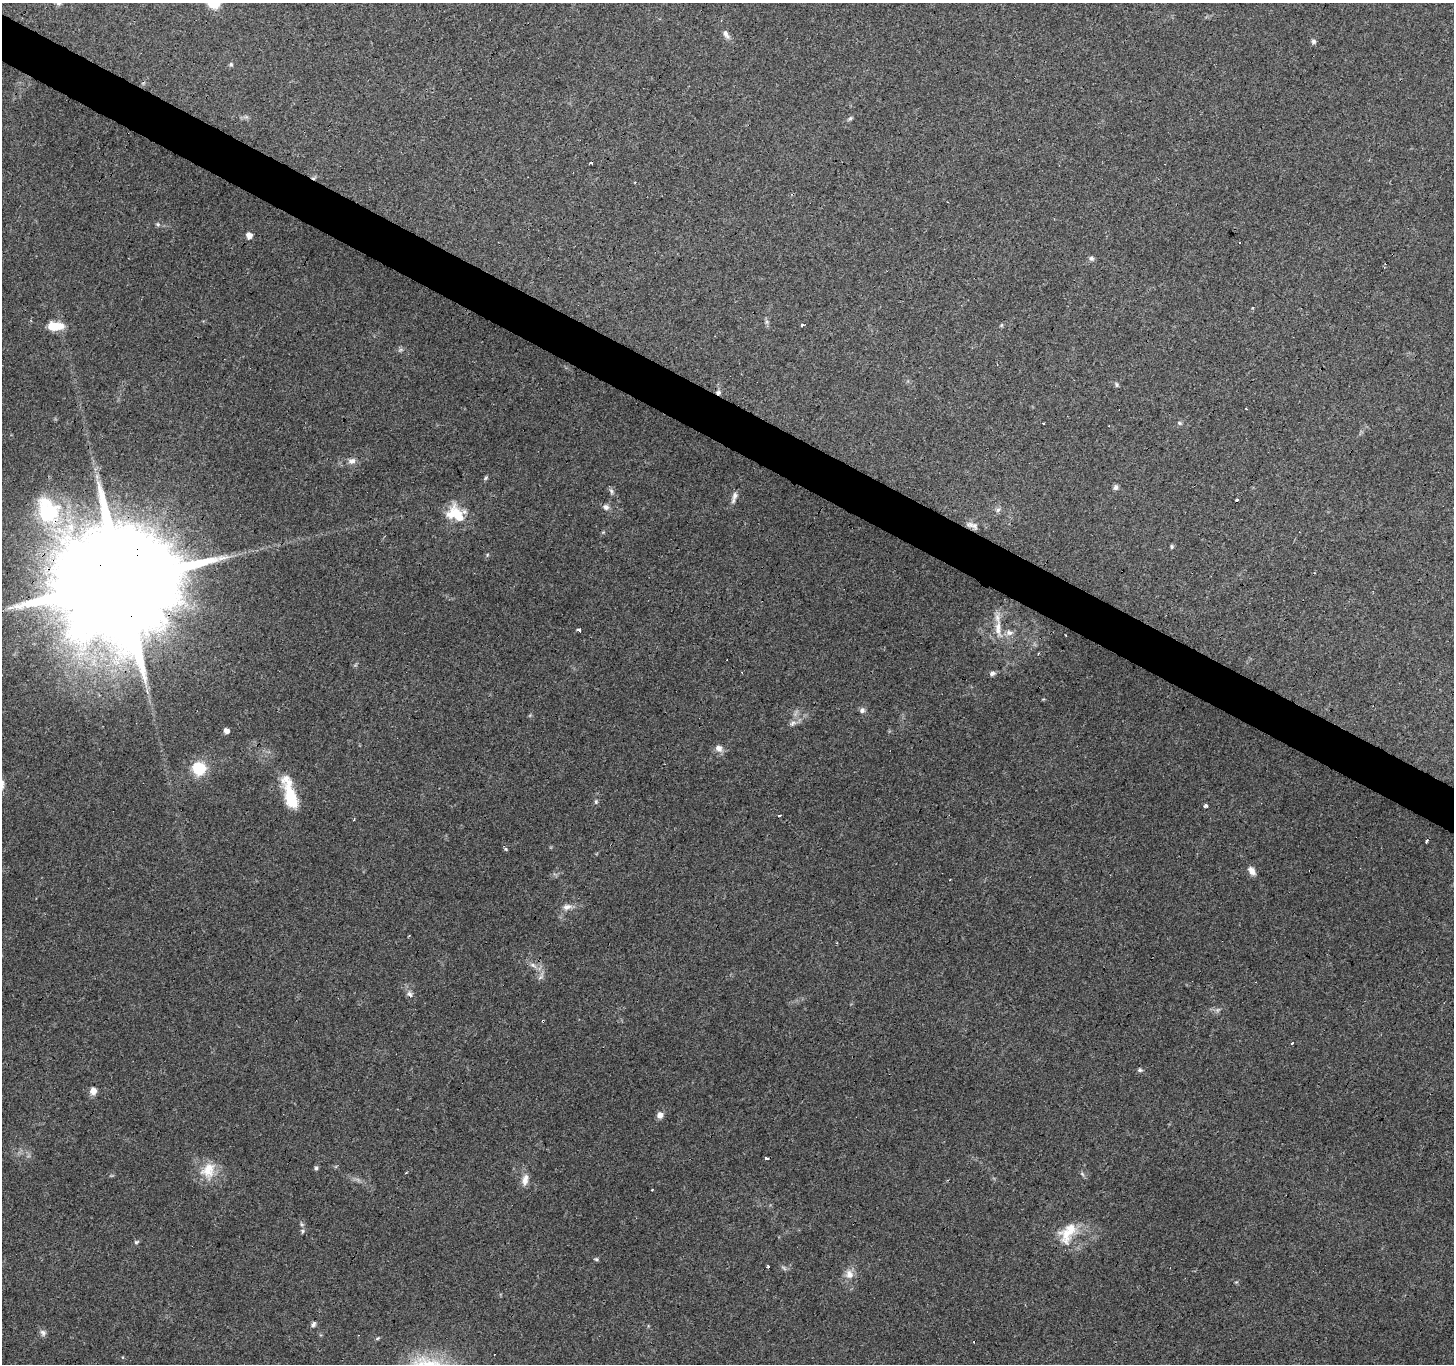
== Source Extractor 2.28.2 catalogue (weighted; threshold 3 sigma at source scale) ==
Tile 11 of 4 x 4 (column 3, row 3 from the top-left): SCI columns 2909-4360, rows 1621-2982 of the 5812 x 5898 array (HDU 1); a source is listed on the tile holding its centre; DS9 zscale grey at full resolution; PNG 1456 x 1366 px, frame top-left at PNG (2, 3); no overlay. Shown black and unused: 3% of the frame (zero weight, under 3 of 4 exposures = <1% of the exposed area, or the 3 px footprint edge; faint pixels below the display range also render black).
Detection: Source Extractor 2.28.2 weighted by HDU 2 'WHT'; one run over the whole footprint, this tile lists its part. Background 0.0596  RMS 0.0053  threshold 0.0237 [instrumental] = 3 sigma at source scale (4.5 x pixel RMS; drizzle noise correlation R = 1.50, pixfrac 1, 0.0396/0.0396 arcsec/px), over >= 5 px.
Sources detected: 82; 2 too faint to see at this stretch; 8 cosmic-ray / hot-pixel residue — not listed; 4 inside a brighter listed object's ellipse — not listed separately; the other 68 listed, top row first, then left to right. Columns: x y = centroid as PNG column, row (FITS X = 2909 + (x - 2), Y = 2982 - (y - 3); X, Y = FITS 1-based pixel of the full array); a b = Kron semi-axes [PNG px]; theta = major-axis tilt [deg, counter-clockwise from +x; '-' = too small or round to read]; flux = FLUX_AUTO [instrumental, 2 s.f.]
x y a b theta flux
726 34 13 6 -59 2.4
1314 41 6 5 - 1.1
231 64 5 5 - 0.75
850 118 6 5 - 0.93
158 224 6 5 - 0.88
249 236 5 5 - 4.1
1239 243 3 2 - 0.8
1091 258 7 6 - 1.3
802 325 3 3 - 5.9
1001 325 6 4 70 0.63
55 326 16 7 1 13
1117 384 7 4 -71 0.87
1246 409 3 2 - 0.33
1179 423 6 4 -21 0.81
1044 424 3 2 - 0.51
352 461 11 7 13 2.6
486 478 6 5 - 0.82
1116 487 7 6 - 1.5
611 491 9 5 -72 1.3
735 495 12 7 69 2.3
606 507 8 7 - 2
998 510 7 5 45 1.3
49 512 31 28 -10 42
453 514 24 16 63 13
972 525 20 7 -18 3.3
1172 546 6 4 84 0.76
487 555 6 3 72 0.57
122 580 40 25 56 25000
998 628 28 9 -83 8.3
579 630 4 3 - 4.8
1009 633 10 8 -2 2.9
1039 653 3 2 - 0.49
992 673 8 6 16 1.6
862 710 7 6 - 1.5
793 723 11 6 34 2.2
226 731 5 4 - 3.2
719 748 10 8 -37 3.1
199 768 18 16 -11 15
291 798 26 11 -69 22
596 802 6 4 -73 0.78
1206 805 3 3 - 3.4
779 815 3 2 - 1.2
354 819 4 3 - 0.48
506 849 5 4 - 0.71
1252 871 10 7 -54 3.5
567 907 12 8 19 3.2
532 965 7 6 - 1.6
540 977 10 3 40 1
410 994 8 7 - 1.8
1292 1043 3 2 - 1.1
1140 1070 7 5 9 0.97
93 1091 8 7 - 3.8
660 1115 7 7 - 2.9
766 1158 4 3 - 0.93
316 1168 6 5 - 0.95
208 1170 25 18 72 12
1082 1174 7 4 -45 0.95
525 1179 16 8 78 4.1
652 1189 3 3 - 1.2
301 1224 6 4 -71 0.83
1070 1230 29 19 25 15
303 1231 6 5 - 0.88
136 1242 7 5 17 0.9
596 1259 5 5 - 0.75
768 1267 3 3 - 0.7
849 1274 13 9 -69 4.1
313 1325 7 5 49 1.3
43 1333 9 8 - 1.8
Overlapping masked pixels (flux is a lower limit): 2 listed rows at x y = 49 512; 122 580